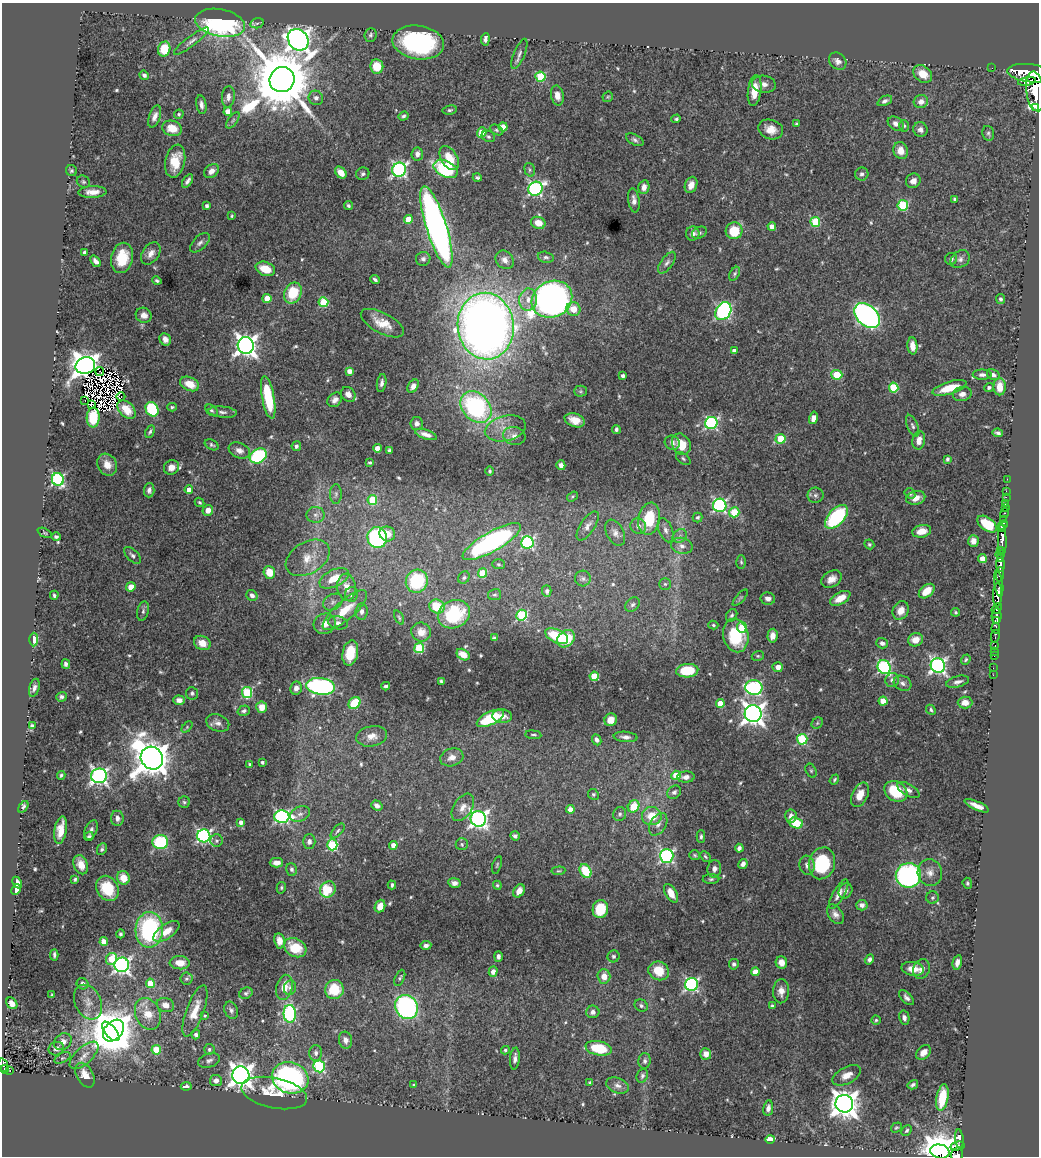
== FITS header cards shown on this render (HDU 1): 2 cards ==
NAXIS1  =                 1037
NAXIS2  =                 1154

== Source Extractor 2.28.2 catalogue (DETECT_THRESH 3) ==
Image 1037 x 1154 px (HDU 1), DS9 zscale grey, 1 PNG px = 1 image px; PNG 1041 x 1158 px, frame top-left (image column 1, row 1154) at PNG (2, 3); each listed source drawn as its Kron ellipse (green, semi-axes under 4 px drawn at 4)
Background 0.848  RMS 0.018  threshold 0.0553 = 3 sigma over >= 5 px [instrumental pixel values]
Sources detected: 583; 13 with non-positive FLUX_AUTO (blend fragments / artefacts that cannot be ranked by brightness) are neither listed nor drawn; of the other 570, the 500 brightest by FLUX_AUTO listed and drawn (70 fainter detections omitted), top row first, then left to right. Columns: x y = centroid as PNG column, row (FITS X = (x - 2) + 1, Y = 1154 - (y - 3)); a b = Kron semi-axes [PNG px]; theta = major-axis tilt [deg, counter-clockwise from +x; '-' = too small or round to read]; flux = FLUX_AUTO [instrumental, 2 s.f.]
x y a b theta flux
220 23 25 13 -11 320
257 23 7 5 14 3.1
370 35 7 6 - 2.7
485 39 6 4 85 4.2
298 40 11 9 -50 1100
191 41 21 5 37 6.4
418 42 26 17 -9 180
164 49 7 6 - 35
519 54 16 5 68 5.3
838 61 9 7 -45 5.8
377 67 7 6 - 30
992 68 2 2 - 8.7
1030 73 23 9 -7 5000
923 74 10 7 -38 18
144 75 5 4 - 3.5
540 77 5 5 - 72
282 80 13 12 - 13000
1027 81 9 3 10 620
764 84 12 8 -10 7.3
755 90 15 6 82 22
1035 91 20 9 -82 3400
557 96 10 6 -78 8.5
228 97 11 6 85 6.1
608 97 6 4 43 1.7
316 98 7 7 - 5
885 101 7 4 26 3.7
921 102 7 6 - 7.3
201 105 9 5 -80 4.9
1036 107 3 2 - 65
450 110 7 4 8 2.6
228 112 4 4 - 16
179 114 5 4 - 2.1
155 116 11 5 70 6.8
403 116 5 4 - 2.7
676 119 5 3 - 2.2
233 120 9 4 55 2.9
796 124 4 3 - 1.8
896 124 8 6 -34 6.7
904 126 6 5 - 2.3
503 127 4 4 - 17
172 128 10 7 -17 22
771 129 13 9 -19 14
496 130 7 4 -27 2.6
920 130 7 7 - 4.9
482 132 5 4 - 24
988 133 7 6 - 2.9
488 136 7 5 -25 2.6
635 140 9 5 -29 3.6
901 151 8 7 - 13
417 154 6 5 - 6.5
449 158 13 8 -59 25
175 161 17 9 78 28
446 169 13 8 -27 120
399 170 7 7 - 300
530 170 7 5 -75 2.7
71 171 6 5 - 2.6
211 171 8 6 38 8.3
341 173 7 5 -48 14
363 174 7 6 - 3.2
862 174 6 6 - 3.8
477 178 4 3 - 2.1
187 181 8 4 56 4.6
913 181 7 7 - 7.2
83 182 7 5 -36 2.3
691 185 8 6 70 8.5
644 187 7 5 75 7.1
535 189 7 6 - 260
92 192 14 6 2 11
955 199 4 3 - 2.2
634 200 12 5 -82 6.4
903 205 5 5 - 86
207 206 4 3 - 3.6
348 206 5 4 - 2.4
232 216 3 3 - 1.7
408 219 4 4 - 24
815 222 5 5 - 69
538 223 7 6 - 16
772 226 4 4 - 9.7
436 227 42 10 -73 760
734 231 8 8 - 37
693 233 7 6 - 5.9
699 233 8 5 25 3
200 243 12 6 44 4.9
84 252 4 3 - 2.5
151 253 12 8 55 9.3
546 257 8 5 -12 3.2
122 258 15 11 78 39
423 259 7 7 - 3.7
951 259 6 6 - 4
960 259 10 8 37 5.5
505 260 10 8 -49 8.2
96 261 6 4 -51 6
667 263 12 6 55 5.2
265 269 10 7 -19 24
735 274 7 4 60 2.2
375 280 5 3 - 2.8
157 281 5 3 - 2.5
293 293 11 8 66 45
267 298 4 4 - 27
552 299 21 18 29 630
1001 299 5 4 - 2.7
528 300 11 9 83 13
323 302 5 5 - 67
573 309 7 6 - 16
723 311 10 7 56 260
144 315 8 7 - 9.1
867 316 15 10 -42 440
382 323 24 10 -28 22
486 326 33 28 -84 1500
165 339 6 5 - 7.2
246 345 8 8 - 900
912 346 8 5 -84 12
734 351 4 4 - 6.1
85 366 10 8 15 1600
349 371 4 4 - 7.6
100 372 4 2 - 1.9
837 375 5 5 - 50
982 375 9 5 -1 4
993 375 6 5 - 4.7
623 376 4 3 - 4.1
382 383 9 4 82 4.8
190 384 10 6 -25 20
413 386 7 5 56 6.6
1000 387 8 6 -90 20
894 388 5 5 - 58
949 388 18 6 17 28
989 388 5 4 - 3
580 391 6 5 - 2
962 394 9 7 13 6.6
348 395 8 6 -50 8.6
121 396 4 2 - 3.6
268 398 21 6 -79 65
335 400 8 6 47 6.6
85 401 2 2 - 49
91 404 4 2 - 1.8
172 407 5 3 - 1.9
476 407 18 13 -47 200
127 409 11 7 -46 16
152 409 7 6 - 97
211 410 7 5 -38 2.5
222 412 14 5 -5 5.3
93 417 10 6 87 49
813 418 6 4 77 8.2
575 420 10 6 -19 13
711 423 6 6 - 190
417 424 6 6 - 4.3
913 426 12 5 -67 4
505 428 21 12 14 19
616 429 4 3 - 3.1
150 432 6 4 64 2.6
998 433 5 3 - 3.3
426 434 11 4 -19 6.9
514 436 11 9 -13 8
780 439 5 4 - 48
919 440 9 6 80 11
672 443 7 7 - 5.4
681 444 11 9 -60 24
212 445 7 5 -29 2.6
296 446 5 4 - 3.3
377 448 4 4 - 12
389 450 4 3 - 2.7
239 451 11 7 -21 6.8
258 456 9 7 32 110
683 459 8 5 -39 2.6
947 459 4 3 - 2.4
370 463 4 3 - 1.9
107 465 11 9 -60 16
561 465 5 4 - 6.4
171 467 8 7 - 9.3
490 471 4 4 - 2.2
58 479 6 6 - 190
1007 479 2 2 - 13
149 490 7 5 86 4
189 490 4 4 - 14
1006 491 2 2 - 15
910 493 6 5 - 2.8
336 494 10 6 89 4.1
815 495 8 8 - 4.2
572 496 6 4 35 1.8
1006 497 2 2 - 18
916 498 10 6 14 13
372 500 5 4 - 47
200 502 5 4 - 1.8
1005 504 3 2 - 40
720 505 7 6 - 220
1005 508 2 2 - 18
208 510 5 5 - 11
734 512 5 5 - 50
1004 513 5 3 - 55
315 515 9 8 - 5.8
697 517 5 4 - 3.2
836 517 14 8 47 120
649 519 16 11 78 50
1004 519 3 3 - 68
987 524 11 6 -37 41
1003 525 5 3 - 720
588 526 17 7 56 7.7
638 526 8 7 - 6.8
1003 529 4 3 - 490
666 530 13 7 -70 6.8
922 531 9 6 11 16
45 533 8 4 -27 1.8
615 533 14 8 -63 7.6
387 534 8 7 - 16
680 536 7 6 - 4
56 537 4 4 - 2.5
377 538 10 9 - 160
1002 539 15 4 -87 1900
973 541 6 5 - 7.5
492 542 33 10 29 290
527 542 6 6 - 180
869 544 5 4 - 2.4
682 546 11 8 -13 7.9
1001 550 4 2 - 93
1000 554 5 3 - 120
132 555 10 5 -43 3.9
308 558 24 15 31 23
982 558 4 4 - 14
1000 559 4 3 - 170
741 562 7 4 -88 2.1
498 564 6 5 - 2.1
1000 565 7 3 -86 770
269 572 6 5 - 19
482 573 5 4 - 47
1000 574 7 3 89 350
464 577 7 5 58 2.5
334 578 16 8 26 25
583 579 8 8 - 3.5
832 579 11 8 32 9.9
417 581 12 10 58 91
665 584 6 6 - 2.6
999 584 13 4 -82 670
131 587 5 4 - 14
347 587 13 9 -84 15
547 591 6 4 -88 3.3
927 591 9 6 39 20
352 594 7 6 - 5.5
54 595 4 3 - 2.5
252 595 6 5 - 4.3
495 595 6 5 - 2.5
998 595 12 4 89 1900
740 598 10 4 48 2
768 598 7 6 - 5.3
840 598 11 6 29 17
333 602 10 7 29 5.4
633 605 8 6 43 3.9
437 607 8 7 - 34
997 609 6 3 51 440
345 610 28 9 41 36
901 610 9 7 59 12
143 611 10 5 76 3.6
362 612 8 6 85 6.3
955 612 4 4 - 1.9
454 614 17 13 27 69
522 615 5 5 - 110
732 615 7 5 56 2.8
997 616 8 5 88 890
399 617 7 4 -63 1.7
997 621 3 2 - 390
338 623 10 6 -12 5.4
325 624 11 10 - 12
713 625 5 4 - 2.3
742 627 5 4 - 50
996 628 5 3 - 200
421 632 10 9 - 9.4
557 636 12 6 -26 50
736 636 17 12 -76 65
773 636 7 5 86 7.8
995 636 6 3 79 140
494 638 4 3 - 1.7
566 639 9 7 42 36
34 640 7 4 88 27
915 640 7 6 - 12
202 643 9 6 -28 14
882 643 6 5 - 4.9
995 646 3 3 - 55
419 648 5 5 - 77
994 651 2 2 - 11
350 653 13 7 79 31
463 655 7 5 -36 13
758 656 6 5 - 1.9
994 656 2 2 - 13
966 660 5 4 - 1.9
66 664 4 4 - 3.3
938 665 7 7 - 420
778 667 5 5 - 8.4
884 667 7 6 - 190
993 668 2 2 - 10
687 671 11 7 3 48
993 675 2 2 - 7.1
594 676 5 4 - 47
892 680 7 6 - 5.8
441 681 4 3 - 2.1
958 682 12 5 15 5.3
903 683 9 7 -28 5.3
321 686 14 8 -7 280
386 686 4 3 - 2.8
34 688 9 5 74 4.4
296 688 6 6 - 6.1
754 688 8 7 - 210
247 692 5 5 - 110
192 693 6 6 - 2.8
62 697 5 4 - 3.5
179 700 5 4 - 7.4
883 701 4 4 - 23
354 703 6 5 - 46
720 703 4 4 - 21
965 703 7 6 - 11
262 707 5 5 - 13
931 710 5 4 - 2.4
244 711 6 5 - 2.9
753 714 8 8 - 970
502 716 10 6 -3 11
490 718 15 6 25 66
611 720 6 6 - 10
218 723 12 8 -21 6.8
817 723 6 5 - 1.9
32 726 4 4 - 3.1
187 727 6 4 46 1.9
533 735 8 3 -7 1.9
372 736 15 10 9 12
625 737 12 5 -5 5.6
802 739 5 5 - 100
597 740 6 4 -66 4.1
452 757 12 8 17 9.9
152 758 12 10 -49 3100
262 762 3 3 - 2.8
250 764 3 3 - 2.4
811 771 7 5 -63 2.2
61 775 4 3 - 2
676 775 4 4 - 33
99 776 8 7 - 450
686 777 9 5 3 6.6
834 779 5 4 - 1.9
908 790 12 6 -30 6.1
896 791 12 9 -32 53
674 792 7 6 - 3.6
593 794 5 5 - 2.2
860 795 13 7 65 17
184 802 6 6 - 2.3
377 806 6 4 -36 4.8
634 806 6 5 - 31
977 806 13 4 -24 9.9
23 807 6 4 56 2.9
463 807 15 9 57 10
570 809 4 4 - 10
300 814 10 7 26 6.1
620 814 7 6 - 3.2
282 816 7 6 - 270
652 816 10 9 - 27
791 816 7 5 84 7.2
117 818 7 6 - 5.6
478 819 8 7 - 530
241 822 4 4 - 5.2
796 823 7 5 -20 44
658 824 12 8 59 8
61 830 14 6 80 18
91 830 10 6 68 4.6
338 831 9 4 49 3
89 836 5 4 - 2.8
204 836 6 6 - 290
515 836 5 4 - 4.5
701 837 6 4 88 2.6
217 841 6 6 - 3.1
309 841 7 6 - 6.3
160 842 8 7 - 86
462 844 6 6 - 2.4
332 845 5 5 - 110
393 845 4 4 - 10
739 848 4 4 - 4.7
102 849 6 4 63 2.8
695 855 5 5 - 1.9
667 856 7 7 - 240
705 857 6 3 -45 2
276 863 7 5 0 9.1
822 863 16 13 74 69
743 864 5 4 - 5.8
81 865 10 7 -69 12
497 865 9 4 72 2.2
807 865 9 7 -79 6.1
292 869 6 5 - 4
714 869 9 7 81 6.2
558 871 7 4 5 1.8
586 871 7 5 -58 42
930 872 13 12 - 11
908 875 12 12 - 240
123 878 7 6 - 18
75 879 3 3 - 2
711 879 8 5 1 2.7
17 883 6 4 -64 8.1
454 883 6 5 - 5.6
967 883 5 4 - 2.1
392 885 4 3 - 2.6
497 885 4 4 - 1.9
107 888 13 10 -59 42
281 888 6 4 77 2
16 889 6 4 64 6.9
328 889 8 7 - 50
519 891 7 5 58 8.7
845 891 8 6 60 4.3
671 893 10 5 -61 17
839 894 17 5 60 8.2
932 898 6 6 - 2.8
862 905 6 5 - 5.6
380 906 6 5 - 16
600 909 9 7 79 44
835 914 11 7 -56 6.7
149 930 18 14 87 170
166 931 15 7 33 17
120 934 4 4 - 2.4
279 941 7 5 -80 8.4
104 942 4 4 - 15
426 945 5 3 - 4
295 948 12 9 -29 33
54 955 6 3 87 2.8
498 956 5 4 - 3.4
613 956 6 5 - 2.9
111 959 6 5 - 33
869 959 5 4 - 3.8
180 963 10 6 -4 15
781 963 6 5 - 12
957 963 7 4 78 6.7
734 964 5 5 - 4.3
122 965 7 7 - 420
913 969 11 7 -10 16
921 969 10 8 67 7.4
659 971 10 9 - 28
493 972 5 4 - 7.3
755 972 4 4 - 16
604 976 7 6 - 12
400 978 8 4 66 2.4
186 979 6 6 - 2.5
150 983 5 4 - 37
82 984 6 5 - 5.8
691 984 6 6 - 250
284 987 13 8 76 18
290 988 7 6 - 3.8
334 989 9 9 - 35
781 991 12 8 88 9.9
246 993 7 5 27 2.9
52 995 4 3 - 1.9
906 998 9 5 -47 4.6
88 1002 18 13 -63 16
12 1003 6 5 - 9
165 1005 9 7 -20 8.4
641 1006 7 5 -33 2.9
772 1006 4 3 - 2.7
406 1007 12 11 - 240
231 1010 9 6 -67 3.9
195 1011 27 8 70 21
593 1012 6 6 - 4.8
148 1014 16 12 -65 24
290 1014 9 6 -87 180
205 1016 4 4 - 1.9
904 1018 7 5 -77 4.4
876 1020 4 4 - 1.8
114 1030 12 8 48 2900
111 1031 12 5 -49 2400
196 1034 5 4 - 3.4
345 1040 8 6 -74 6.2
63 1042 9 7 40 9.5
599 1048 13 7 -11 47
56 1049 8 6 23 6.2
209 1049 5 5 - 2.4
156 1050 5 4 - 46
505 1050 4 4 - 2.4
923 1052 8 6 45 9.4
316 1053 8 6 89 4.7
706 1054 6 5 - 9.6
84 1055 18 8 43 12
62 1058 8 4 26 2.2
515 1058 11 5 84 5.4
209 1060 11 7 17 4.9
645 1061 8 6 87 3.5
3 1065 7 4 -68 150
319 1066 6 5 - 150
4 1069 4 3 - 93
10 1070 3 2 - 15
85 1075 13 8 -61 17
241 1075 9 8 - 1200
847 1075 15 8 27 12
642 1076 7 5 64 3.1
290 1078 18 15 -17 350
216 1081 6 5 - 6
590 1083 4 4 - 2.1
414 1085 4 3 - 1.8
617 1085 11 7 -20 6.5
913 1085 5 3 - 3.3
186 1086 5 3 - 4.9
274 1093 33 15 -12 33
942 1098 13 6 80 44
844 1104 9 8 - 1700
768 1108 8 5 80 6.1
896 1128 6 4 34 1.8
907 1130 6 4 46 2.3
770 1139 4 3 - 43
959 1139 9 4 -84 430
957 1146 7 3 12 240
940 1151 10 7 -13 4000
957 1154 7 6 - 590
At the frame edge (FLAGS 8, measured only in part): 5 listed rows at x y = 1030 73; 1035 91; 3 1065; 940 1151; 957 1154
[70 fainter detections neither listed nor drawn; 13 non-positive-flux detections neither listed nor drawn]